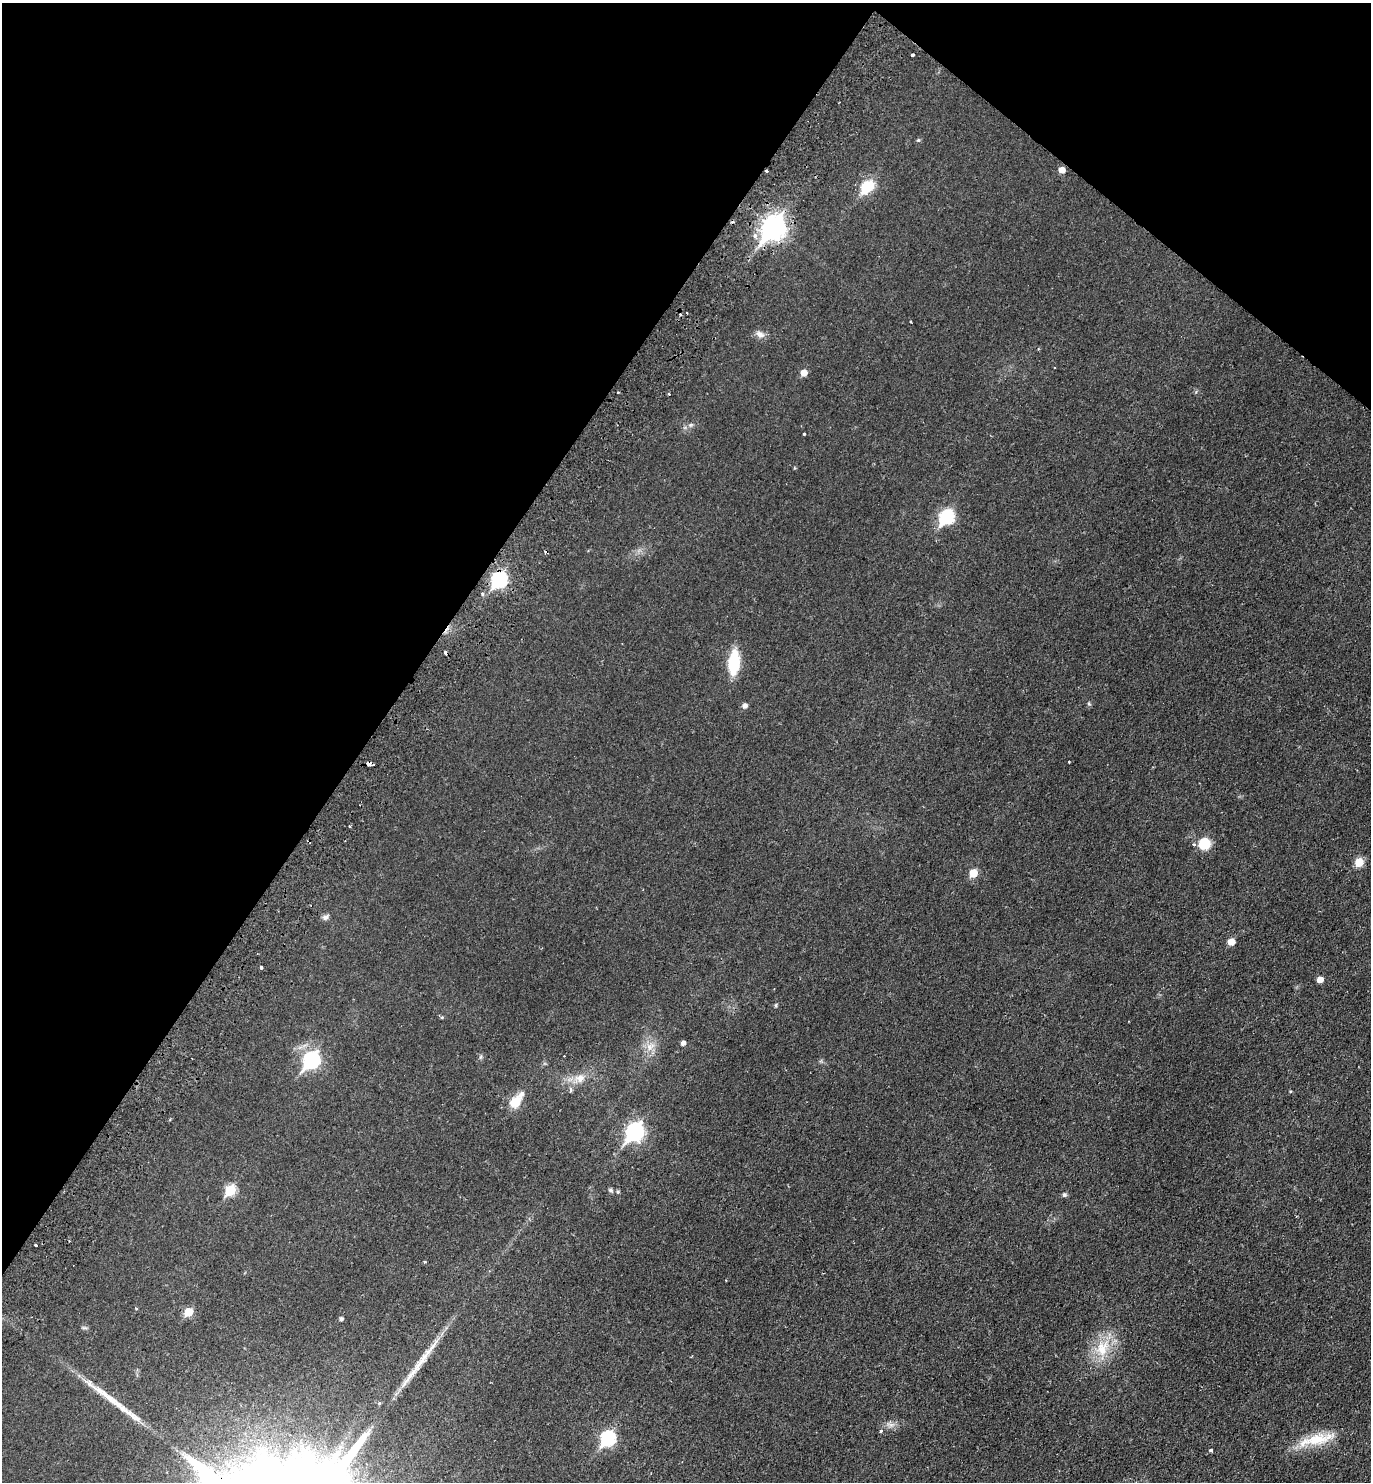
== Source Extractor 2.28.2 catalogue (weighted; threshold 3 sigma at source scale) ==
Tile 2 of 4 x 4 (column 2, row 1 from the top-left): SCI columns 1714-3082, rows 4479-5958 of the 6027 x 6000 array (HDU 1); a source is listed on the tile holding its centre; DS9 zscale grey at full resolution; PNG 1373 x 1484 px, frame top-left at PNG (2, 3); no overlay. Shown black and unused: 33% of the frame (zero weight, under 2 of 3 exposures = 3% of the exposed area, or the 3 px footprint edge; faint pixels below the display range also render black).
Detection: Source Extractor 2.28.2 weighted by HDU 2 'WHT'; one run over the whole footprint, this tile lists its part. Background 0.0252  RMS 0.0045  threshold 0.0202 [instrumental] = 3 sigma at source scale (4.5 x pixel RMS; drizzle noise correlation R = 1.50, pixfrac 1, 0.05/0.05 arcsec/px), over >= 5 px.
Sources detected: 60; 5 cosmic-ray / hot-pixel residue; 2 long thin detections or spike segments (spike, bleed or trail) — not listed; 1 inside a brighter listed object's ellipse — not listed separately; the other 52 listed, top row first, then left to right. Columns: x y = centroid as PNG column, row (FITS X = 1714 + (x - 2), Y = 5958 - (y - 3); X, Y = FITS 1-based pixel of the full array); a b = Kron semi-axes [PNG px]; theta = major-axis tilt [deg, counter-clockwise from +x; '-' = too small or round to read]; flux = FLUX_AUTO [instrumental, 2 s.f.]
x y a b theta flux
912 55 3 3 - 4.2
918 140 5 4 - 0.63
766 170 3 3 - 1.7
1062 170 6 5 - 3.2
867 186 10 8 37 22
773 228 11 8 51 290
911 322 3 2 - 0.57
760 334 12 8 -25 2.4
804 373 6 5 - 3.9
618 392 3 2 - 0.38
669 394 3 2 - 0.42
691 425 7 4 -17 0.73
804 434 3 3 - 0.4
947 517 8 7 - 56
499 580 8 7 - 71
483 594 5 3 - 1.2
734 663 18 9 86 23
1089 704 5 4 - 0.57
745 706 6 5 - 1.7
1069 762 3 2 - 0.45
369 763 6 3 2 2.8
350 826 3 3 - 0.65
1204 844 12 11 - 10
1359 862 6 6 - 9.2
973 873 6 5 - 8.6
325 917 8 6 31 1.5
1231 942 6 5 - 4.6
261 967 4 3 - 2.4
1320 980 5 5 - 3.7
776 1005 6 4 89 0.53
442 1017 5 4 - 0.45
683 1043 5 4 - 1.7
650 1046 14 9 33 3.7
311 1060 9 7 51 97
580 1078 14 11 11 4.4
571 1089 9 4 80 1.1
515 1102 20 14 47 6.5
634 1132 9 7 53 120
230 1190 7 5 54 22
610 1190 6 5 - 0.92
618 1192 5 5 - 0.72
1064 1195 5 5 - 0.99
36 1245 3 3 - 2.6
425 1262 4 3 - 0.48
726 1280 2 2 - 0.34
188 1312 6 5 - 9.8
341 1319 4 4 - 1.1
1102 1348 27 18 68 13
880 1431 3 3 - 2.7
608 1438 8 7 - 58
1317 1439 51 12 13 14
1211 1450 4 3 - 0.84
Overlapping masked pixels (flux is a lower limit): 4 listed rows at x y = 766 170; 773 228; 499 580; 369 763